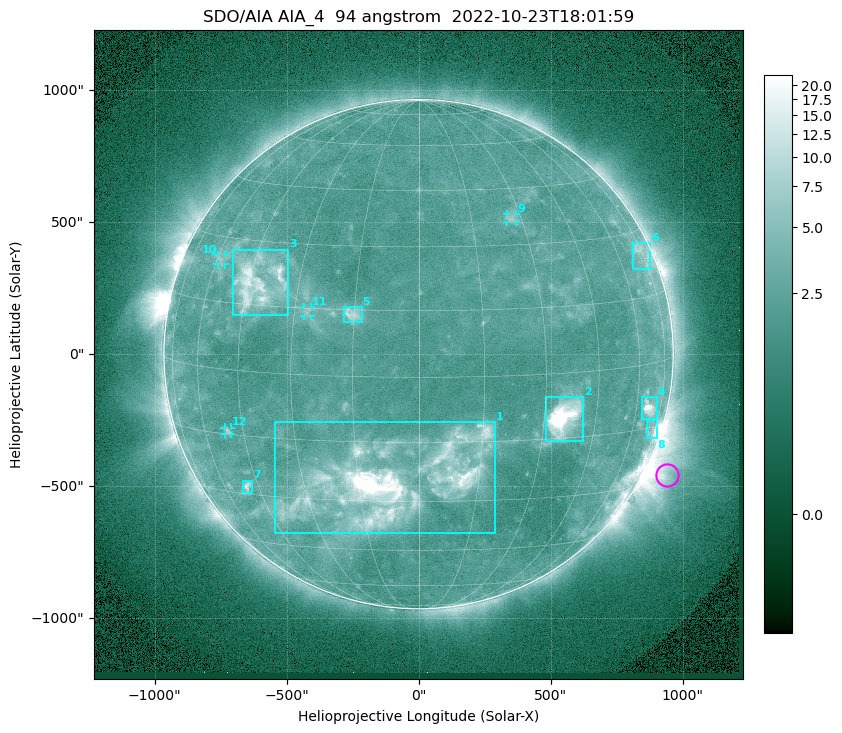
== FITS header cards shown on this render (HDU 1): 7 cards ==
TELESCOP= 'SDO/AIA '           / For AIA: SDO/AIA
INSTRUME= 'AIA_4   '           / For AIA: AIA_ATA1, AIA_ATA2, AIA_ATA3 or AIA_AT
WAVELNTH=                   94 / [angstrom] Wavelength
WAVEUNIT= 'angstrom'           / Wavelength unit: angstrom
DATE-OBS= '2022-10-23T18:01:59.122' / [ISO] Date when observation started; ISO 8
CTYPE1  = 'HPLN-TAN'           / CTYPE1: HPLN
CTYPE2  = 'HPLT-TAN'           / CTYPE2: HPLT

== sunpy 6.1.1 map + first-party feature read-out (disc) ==
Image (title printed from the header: SDO/AIA AIA_4  94 angstrom  2022-10-23T18:01:59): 1024 x 1024 px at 2.4 arcsec/px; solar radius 965 arcsec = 402 px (full disc in frame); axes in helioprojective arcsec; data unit not stated in the header (colour bar unlabelled)
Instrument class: DISC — disc imager (sunpy class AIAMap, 94 A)
Bright regions (active regions / flare kernels): reference = the median radial profile (limb darkening/brightening removed); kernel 9 px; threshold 5 sigma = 2.84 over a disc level ~2.25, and >= 1.15x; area >= 12 px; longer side >= 10 px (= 24 arcsec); searched inside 0.97 R_sun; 12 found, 12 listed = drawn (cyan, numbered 1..; 4 of them under ~33 arcsec drawn as corner ticks so the feature stays visible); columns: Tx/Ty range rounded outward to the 5 arcsec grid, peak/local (2 s.f.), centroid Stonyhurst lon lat
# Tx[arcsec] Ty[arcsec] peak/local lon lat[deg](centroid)
1 -545..290 -680..-255 22 -7 -25
2 480..625 -330..-160 18 +35 -10
3 -705..-495 145..395 7.5 -42 +20
4 845..905 -250..-160 8.8 +67 -10
5 -285..-215 120..180 4.4 -15 +14
6 810..880 325..420 3.1 +73 +25
7 -665..-630 -525..-480 4.7 -49 -28
8 865..905 -320..-250 4.4 +72 -16
9 335..370 500..530 2.7 +27 +37
10 -760..-735 340..375 2.6 -58 +25
11 -435..-405 145..180 2.8 -27 +14
12 -735..-710 -305..-275 3.1 -50 -14
Off-limb structures (1.02-1.3 R_sun): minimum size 162 px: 5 found; the strongest spans PA ~225..265 deg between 1.02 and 1.3 R_sun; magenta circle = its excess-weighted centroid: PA ~245 deg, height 1.08 R_sun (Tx ~940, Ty ~-455 arcsec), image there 5.5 x the reference